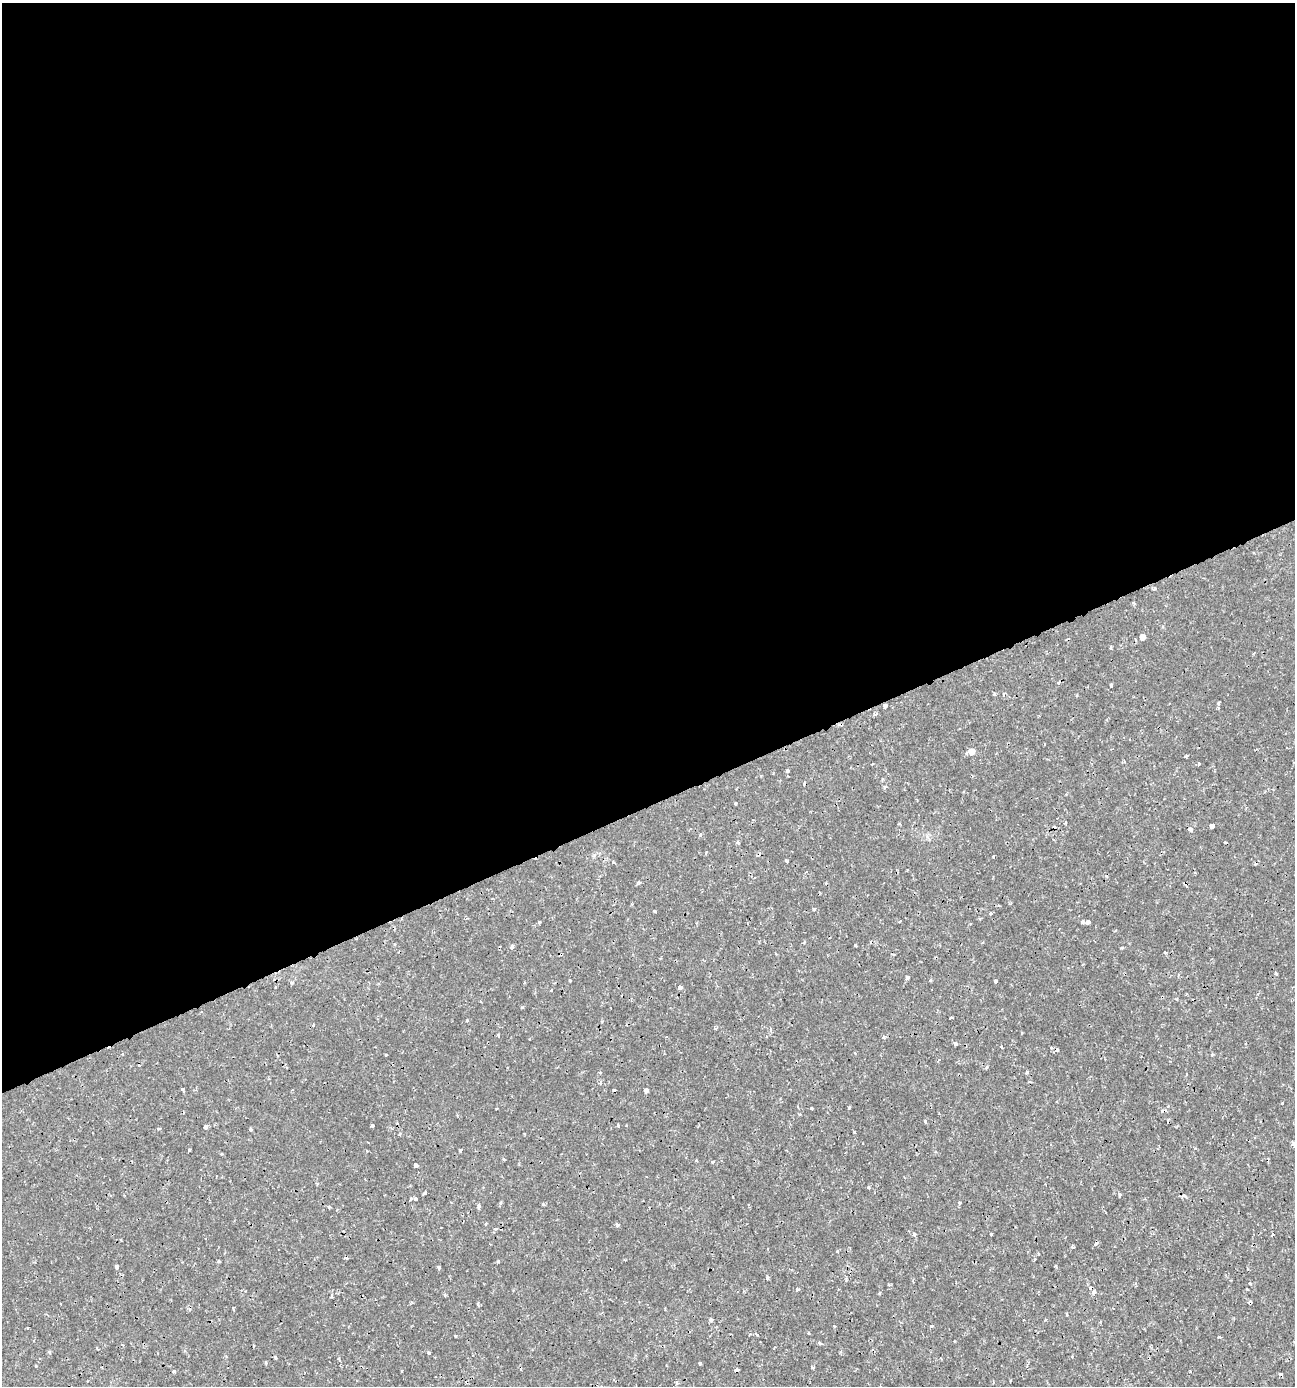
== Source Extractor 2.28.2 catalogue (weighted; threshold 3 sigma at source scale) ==
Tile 2 of 4 x 4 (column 2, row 1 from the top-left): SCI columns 1428-2720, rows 4155-5538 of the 5388 x 5543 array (HDU 1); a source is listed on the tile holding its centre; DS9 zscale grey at full resolution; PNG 1297 x 1388 px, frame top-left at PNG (2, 3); no overlay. Shown black and unused: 58% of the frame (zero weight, under 2 of 3 exposures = <1% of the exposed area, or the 3 px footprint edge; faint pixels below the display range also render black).
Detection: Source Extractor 2.28.2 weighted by HDU 2 'WHT'; one run over the whole footprint, this tile lists its part. Background 0.00175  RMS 0.001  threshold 0.00458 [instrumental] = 3 sigma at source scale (4.5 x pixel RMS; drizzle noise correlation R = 1.50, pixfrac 1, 0.0396/0.0396 arcsec/px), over >= 5 px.
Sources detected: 138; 20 cosmic-ray / hot-pixel residue — not listed; the other 118 listed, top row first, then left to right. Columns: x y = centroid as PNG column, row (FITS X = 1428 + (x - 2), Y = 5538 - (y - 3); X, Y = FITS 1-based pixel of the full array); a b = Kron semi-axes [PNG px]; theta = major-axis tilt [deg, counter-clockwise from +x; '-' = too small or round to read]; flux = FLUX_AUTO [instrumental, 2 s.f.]
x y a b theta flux
1155 588 4 4 - 0.15
1133 603 4 4 - 0.13
1143 637 5 4 - 0.66
1111 647 5 3 - 0.11
1058 683 4 3 - 0.17
1111 685 3 3 - 0.14
994 694 4 3 - 0.13
1219 703 4 3 - 0.13
885 706 4 4 - 0.52
875 714 5 3 - 0.24
971 751 5 5 - 0.97
1186 756 4 3 - 0.09
1199 764 4 3 - 0.12
787 770 5 4 - 0.18
736 803 3 3 - 0.17
1065 822 4 3 - 0.11
1212 826 4 4 - 1.5
1190 829 4 4 - 0.47
700 835 5 3 - 0.12
738 842 5 4 - 0.14
993 856 3 2 - 0.11
786 861 3 3 - 0.13
639 882 4 4 - 0.15
814 909 4 3 - 0.1
654 911 3 3 - 0.095
990 913 3 3 - 0.29
539 922 3 3 - 0.42
900 922 3 3 - 0.16
1083 922 3 3 - 0.51
1088 922 4 3 - 0.75
855 945 3 3 - 0.17
512 947 6 4 64 0.22
1121 948 5 3 - 0.11
1165 952 3 3 - 0.11
1276 973 4 3 - 0.12
907 978 3 3 - 0.69
570 980 3 3 - 0.24
995 981 3 3 - 0.33
292 982 5 3 - 0.13
680 987 4 3 - 0.57
1176 999 4 4 - 0.096
951 1018 3 3 - 0.22
467 1020 4 3 - 0.093
715 1028 5 3 - 0.12
498 1035 3 3 - 0.17
884 1037 5 5 - 0.15
956 1044 4 3 - 0.45
1001 1047 3 3 - 0.24
1051 1048 4 4 - 0.12
1212 1054 4 4 - 0.092
386 1055 3 2 - 0.081
986 1067 4 3 - 0.13
1026 1072 4 3 - 0.32
183 1090 4 3 - 0.37
646 1090 4 4 - 0.3
1282 1103 3 2 - 0.1
812 1108 3 3 - 0.14
849 1108 3 2 - 0.15
496 1109 3 2 - 0.087
925 1121 4 3 - 0.18
618 1125 3 3 - 0.12
372 1126 3 3 - 0.48
206 1127 4 4 - 0.3
158 1129 4 3 - 0.11
250 1129 3 3 - 0.18
400 1134 5 3 - 0.097
1293 1144 6 4 64 0.2
189 1150 3 3 - 0.11
460 1150 3 3 - 0.16
221 1154 4 3 - 0.079
504 1159 4 3 - 0.099
713 1162 3 3 - 0.23
416 1165 4 3 - 0.69
868 1187 4 3 - 0.13
425 1193 4 4 - 0.2
1119 1195 4 3 - 0.49
1185 1196 9 3 -31 0.19
415 1198 4 3 - 0.17
410 1199 4 3 - 0.16
500 1203 4 4 - 0.13
959 1203 3 3 - 0.26
478 1206 4 3 - 0.55
329 1207 4 4 - 0.13
618 1224 4 4 - 0.19
495 1229 5 4 - 0.14
914 1234 4 4 - 0.23
991 1234 3 2 - 0.097
1272 1235 3 3 - 0.12
121 1240 4 2 - 0.081
1072 1247 4 4 - 0.13
837 1251 4 3 - 0.079
498 1261 3 3 - 0.15
117 1266 4 3 - 0.54
1056 1266 3 3 - 0.12
439 1267 3 3 - 0.36
767 1278 4 3 - 0.16
1250 1283 4 3 - 0.1
797 1289 3 3 - 0.36
1094 1292 5 5 - 0.26
879 1293 4 3 - 0.099
332 1295 6 3 71 0.12
445 1295 5 3 - 0.11
478 1305 5 3 - 0.11
711 1320 4 4 - 0.22
931 1326 3 3 - 0.18
455 1336 3 3 - 0.096
1219 1337 4 3 - 0.098
819 1343 6 4 -45 0.13
49 1352 5 4 - 0.15
429 1352 3 3 - 0.22
275 1358 4 3 - 0.12
700 1363 3 3 - 0.17
812 1367 4 3 - 0.14
737 1370 4 3 - 0.33
173 1371 4 3 - 0.25
402 1371 3 2 - 0.088
677 1383 5 3 - 0.14
880 1386 3 3 - 0.089
Overlapping masked pixels (flux is a lower limit): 1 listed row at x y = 885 706
Isophote crosses this tile's border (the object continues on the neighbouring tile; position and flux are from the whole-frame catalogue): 1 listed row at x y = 880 1386
Unlisted compact peaks at least as high as the median listed source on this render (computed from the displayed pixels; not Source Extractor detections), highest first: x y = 854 1132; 543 1204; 613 862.